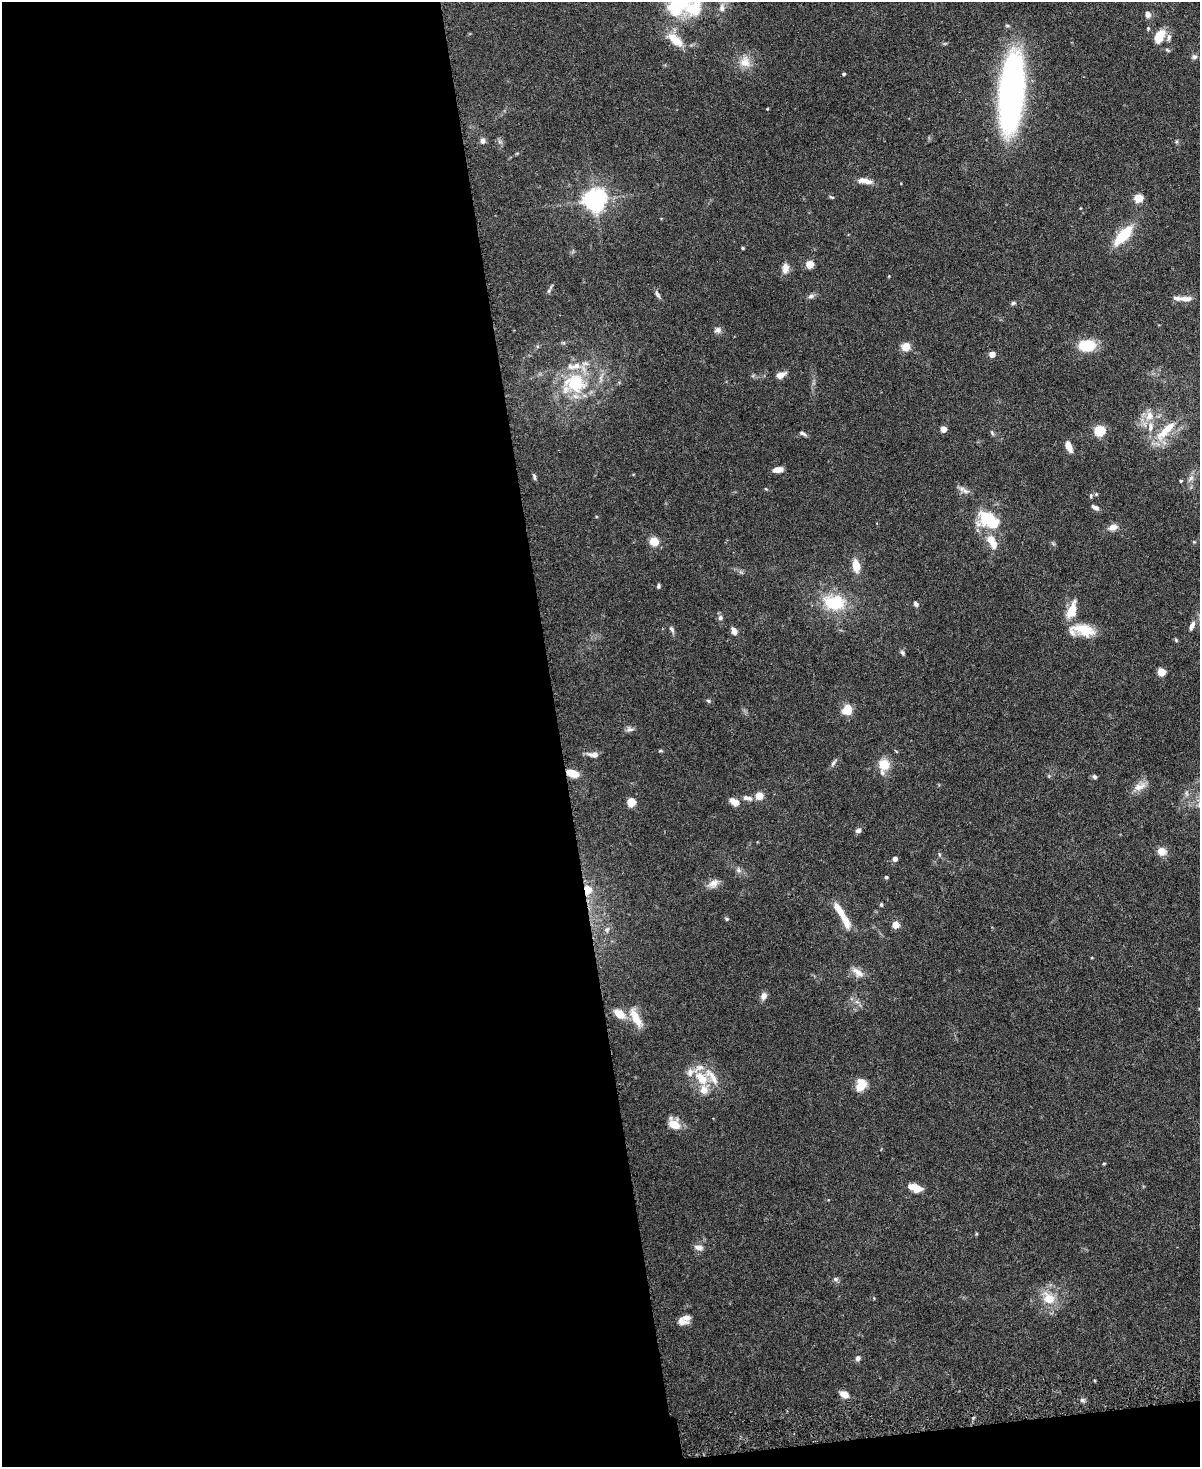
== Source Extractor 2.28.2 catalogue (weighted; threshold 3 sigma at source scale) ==
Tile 9 of 4 x 3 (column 1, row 3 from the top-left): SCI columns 7-1204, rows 138-1602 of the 4803 x 4819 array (HDU 1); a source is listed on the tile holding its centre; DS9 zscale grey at full resolution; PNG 1202 x 1469 px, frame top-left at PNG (2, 2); no overlay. Shown black and unused: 48% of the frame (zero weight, under 3 of 6 exposures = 2% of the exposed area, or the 3 px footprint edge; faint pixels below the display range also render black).
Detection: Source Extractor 2.28.2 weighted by HDU 2 'WHT'; one run over the whole footprint, this tile lists its part. Background 0.0911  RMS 0.0035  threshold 0.0143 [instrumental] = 3 sigma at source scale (4.09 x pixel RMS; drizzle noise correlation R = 1.36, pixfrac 0.8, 0.05/0.05 arcsec/px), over >= 5 px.
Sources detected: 126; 1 inside a brighter object's white glare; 1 long thin detection or spike segment (spike, bleed or trail) — not listed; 15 inside a brighter listed object's ellipse — not listed separately; the other 109 listed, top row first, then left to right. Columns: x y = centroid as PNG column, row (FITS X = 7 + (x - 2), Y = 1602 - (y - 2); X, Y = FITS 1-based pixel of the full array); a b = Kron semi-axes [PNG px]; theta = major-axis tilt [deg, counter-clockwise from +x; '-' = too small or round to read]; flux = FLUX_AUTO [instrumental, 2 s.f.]
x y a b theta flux
722 8 13 8 87 2.1
695 9 19 13 71 10
1148 15 8 7 - 1.5
1159 36 19 12 61 5.3
674 39 26 11 -41 6.8
945 43 6 4 19 0.41
1167 50 7 4 -34 0.45
1194 57 7 7 - 0.9
745 62 16 15 - 4.5
844 74 3 3 - 0.58
1011 92 69 20 85 130
767 109 3 2 - 0.28
483 141 7 6 - 1.2
865 181 20 7 -9 2.9
831 197 6 4 -25 0.47
1138 198 5 5 - 13
594 200 7 7 - 260
1123 235 21 9 47 14
743 248 4 3 - 0.4
810 264 5 5 - 10
785 268 14 9 87 2.3
657 294 11 5 -60 1
811 296 9 6 27 1.1
1186 299 16 7 1 2.4
1013 303 7 5 16 0.62
718 330 10 8 -2 1.2
1087 345 16 11 1 11
906 347 9 9 - 3.2
992 354 4 4 - 4.2
780 375 11 6 21 2.6
575 383 29 25 -12 20
1149 416 15 11 73 3.9
943 429 4 4 - 4.8
1166 430 34 10 46 8.5
1099 431 5 5 - 30
803 433 10 4 -23 0.82
992 433 8 5 -63 0.59
1069 446 11 6 -66 3.3
778 470 10 5 7 2.7
534 477 10 4 -72 0.66
1191 478 11 6 45 1.5
1180 481 4 3 - 0.43
965 491 14 7 -22 1.7
1091 496 7 4 82 0.57
1095 507 9 5 -30 1.2
988 518 22 15 10 14
1113 527 12 8 18 2.3
990 539 11 10 - 3.5
654 542 8 7 - 5.7
1194 542 5 4 - 0.35
856 566 14 7 -82 4.9
741 572 7 4 -19 0.59
658 586 5 3 - 0.55
834 603 26 18 -11 16
916 604 7 5 -48 0.89
1072 610 26 11 69 5.6
720 618 7 7 - 1
1192 626 14 6 69 1.7
672 629 10 5 -60 0.89
1082 630 32 14 -5 8.8
734 631 9 6 -62 1.8
1176 640 6 4 -47 0.45
902 653 8 5 -59 0.67
1161 672 5 5 - 11
708 701 6 5 - 0.46
847 710 10 9 - 6
630 729 10 7 7 1.1
660 751 6 3 0 0.4
593 755 14 7 -7 1.9
833 763 12 4 57 0.92
884 765 14 13 - 5.6
573 773 12 6 -17 6.2
1094 777 6 5 - 0.74
1140 786 20 9 26 3.1
759 796 5 5 - 9.3
747 798 14 6 -14 1.9
631 802 7 7 - 4.9
734 802 11 7 -30 2.9
858 830 7 6 - 1.1
1162 851 9 8 - 3.4
939 854 6 4 -72 0.44
895 859 5 4 - 1.7
738 870 9 7 -53 1.2
886 877 4 4 - 0.52
713 883 16 10 33 2.5
587 890 5 4 - 9.9
881 905 4 4 - 0.62
839 911 26 8 -57 5.5
727 919 5 4 - 0.49
896 925 5 5 - 6.4
607 930 9 5 74 0.96
858 972 18 9 -36 2.9
764 996 8 7 - 1.8
857 1002 7 4 -18 0.81
619 1014 10 7 -35 5.8
636 1018 29 10 -62 5.3
701 1078 20 13 -47 7.7
861 1085 15 11 73 4.9
674 1124 15 11 -44 4.3
1104 1164 4 3 - 0.33
916 1189 13 10 0 3.4
976 1234 5 3 - 0.32
699 1247 13 7 -10 1.6
835 1279 7 6 - 0.76
1049 1299 17 12 -40 6.9
682 1321 15 9 -8 2.4
858 1358 7 6 - 1.1
844 1395 9 6 -28 3.1
1082 1400 6 6 - 0.81
Overlapping masked pixels (flux is a lower limit): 2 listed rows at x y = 573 773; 587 890
Isophote crosses this tile's border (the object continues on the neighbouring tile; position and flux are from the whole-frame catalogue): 1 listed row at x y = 695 9